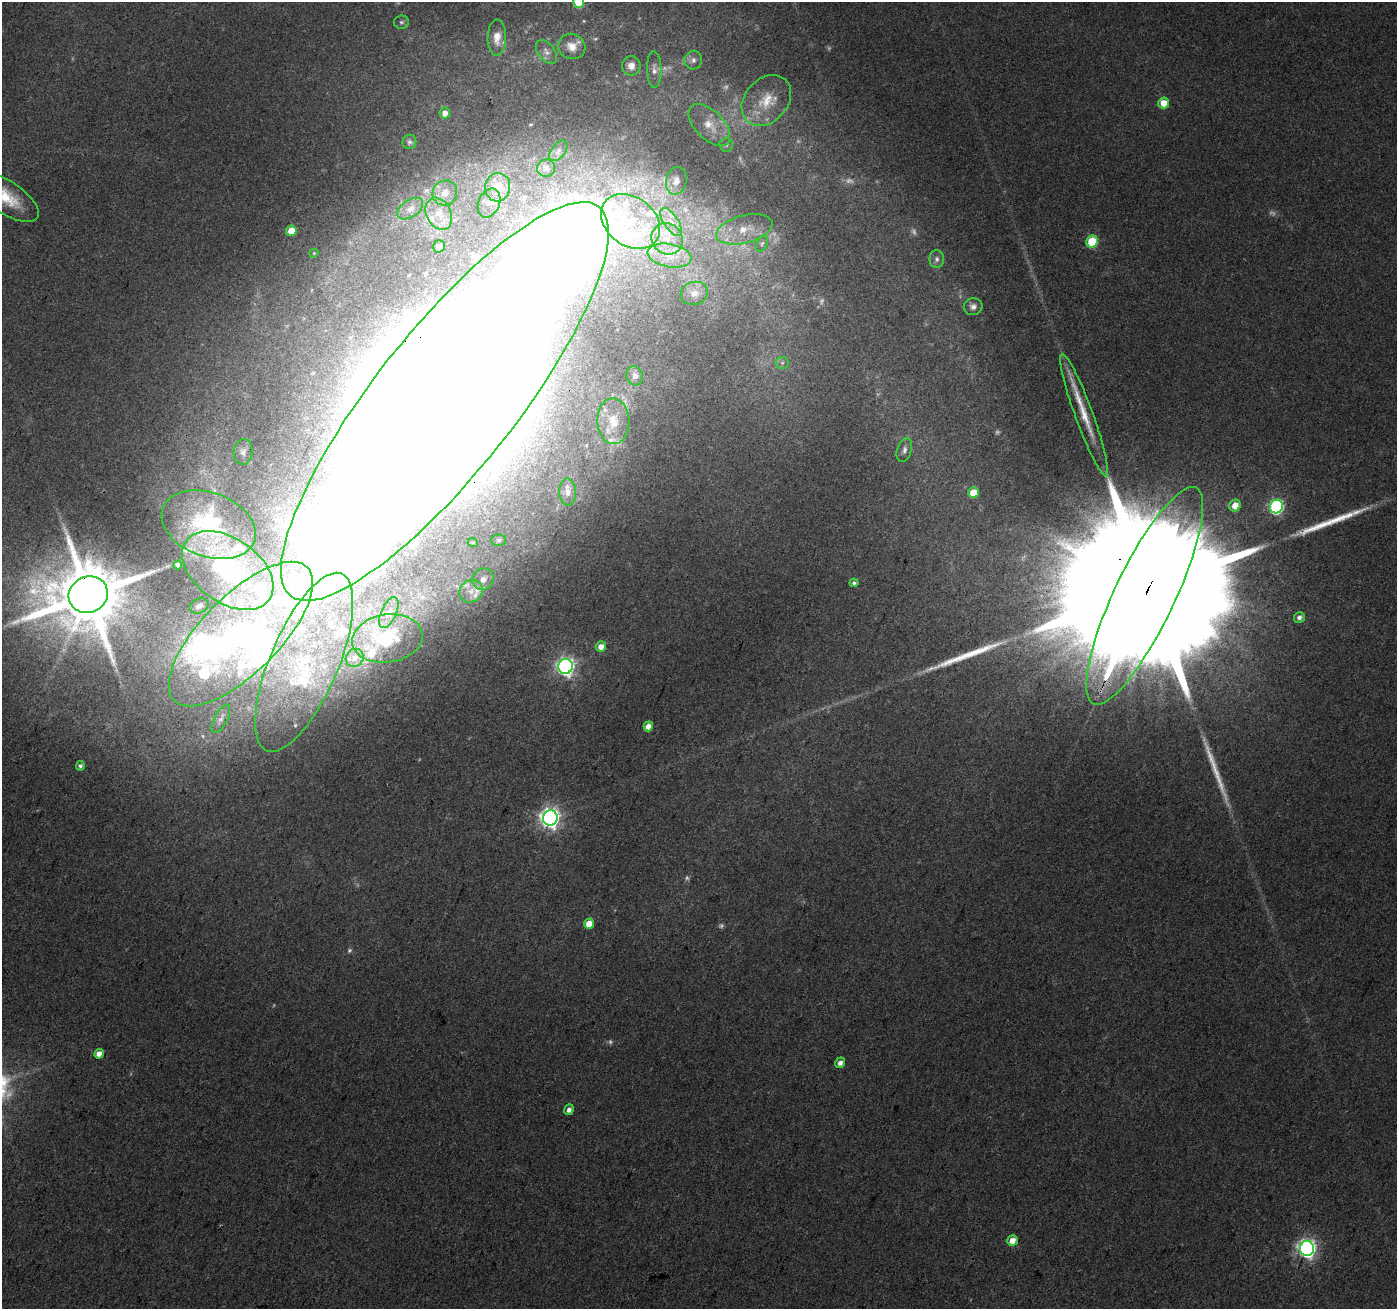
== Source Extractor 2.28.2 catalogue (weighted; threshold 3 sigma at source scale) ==
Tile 7 of 4 x 4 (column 3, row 2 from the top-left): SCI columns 2797-4191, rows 2890-4196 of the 5586 x 5714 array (HDU 1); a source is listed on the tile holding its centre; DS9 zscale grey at full resolution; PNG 1399 x 1311 px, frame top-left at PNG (2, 2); each listed source drawn as its Kron ellipse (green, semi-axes under 4 px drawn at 4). Shown black and unused: <1% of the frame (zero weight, under 3 of 4 exposures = <1% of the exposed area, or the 3 px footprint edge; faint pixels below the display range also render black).
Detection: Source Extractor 2.28.2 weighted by HDU 2 'WHT'; one run over the whole footprint, this tile lists its part. Background 0.0372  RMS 0.004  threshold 0.0182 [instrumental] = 3 sigma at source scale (4.5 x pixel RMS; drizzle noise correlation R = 1.50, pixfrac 1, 0.0396/0.0396 arcsec/px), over >= 5 px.
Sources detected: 118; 12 too faint to see at this stretch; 2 inside a brighter object's white glare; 3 long thin detections or spike segments (spike, bleed or trail) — neither listed nor drawn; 25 inside a brighter listed object's ellipse — not listed separately; the other 76 listed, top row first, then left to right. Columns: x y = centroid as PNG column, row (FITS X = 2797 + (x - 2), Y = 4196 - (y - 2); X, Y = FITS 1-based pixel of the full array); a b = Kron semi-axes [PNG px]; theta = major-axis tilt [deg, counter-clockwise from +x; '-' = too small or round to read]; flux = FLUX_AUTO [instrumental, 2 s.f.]
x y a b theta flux
579 2 6 5 - 20
401 22 7 6 - 1.1
497 38 18 9 89 4.6
572 46 14 12 -23 4.8
546 52 14 8 -52 2.1
693 60 9 9 - 2.1
631 66 10 9 - 3.5
654 70 18 7 -89 2.7
766 101 28 21 48 13
1164 103 5 5 - 7.4
445 113 5 5 - 3.2
709 125 26 14 -46 8.5
409 142 7 7 - 1.1
726 145 7 6 - 1.1
558 151 12 6 52 2.1
546 168 9 8 - 1.5
676 181 14 10 78 3.6
498 187 14 12 85 5.6
445 193 13 12 - 3.2
6 197 37 16 -33 17
489 203 15 10 66 3.5
410 209 14 8 34 3.3
439 214 17 12 -63 7
631 221 32 24 -38 28
671 222 16 7 -57 4.6
744 229 29 14 15 11
291 231 5 5 - 9.2
667 239 16 15 - 9.9
1092 242 6 5 - 26
762 243 8 5 63 1.1
439 246 6 5 - 1.9
314 253 4 3 - 0.4
670 256 22 11 -10 9.5
937 259 9 7 -90 1.8
694 293 14 11 18 4
973 307 9 8 - 2
782 363 6 6 - 1.1
635 376 10 8 -72 2
445 401 248 70 52 4800
1084 415 65 9 -70 15
613 421 23 16 -87 11
904 450 12 7 74 2
243 452 13 9 86 2.6
568 492 13 8 -89 3.4
973 493 5 5 - 12
1235 506 6 5 - 5.5
1276 507 7 6 - 88
209 525 49 32 -20 40
499 540 7 5 1 0.95
473 543 5 3 - 0.38
178 565 4 4 - 1.6
228 570 51 32 -35 54
483 579 11 10 - 2.5
854 583 4 4 - 1.1
471 591 12 10 39 4
88 595 20 18 25 5200
1145 596 120 30 65 80000
199 606 10 7 22 1.6
389 612 16 7 65 3.2
1299 617 5 5 - 1.7
241 634 94 39 45 130
387 638 35 24 7 27
601 647 5 5 - 4.2
355 658 9 8 - 3.1
304 662 96 34 67 44
566 666 7 7 - 190
221 719 15 6 62 2.1
648 726 5 4 - 4.4
80 766 4 4 - 1.2
550 818 7 7 - 260
589 924 5 5 - 6.7
99 1054 5 4 - 4.4
840 1063 5 4 - 2.3
569 1110 5 4 - 2.2
1012 1240 5 5 - 4.7
1307 1248 7 7 - 210
Overlapping masked pixels (flux is a lower limit): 3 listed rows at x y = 445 401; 88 595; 1145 596
Isophote crosses this tile's border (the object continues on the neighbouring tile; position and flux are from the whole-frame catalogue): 3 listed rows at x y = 579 2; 6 197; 445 401